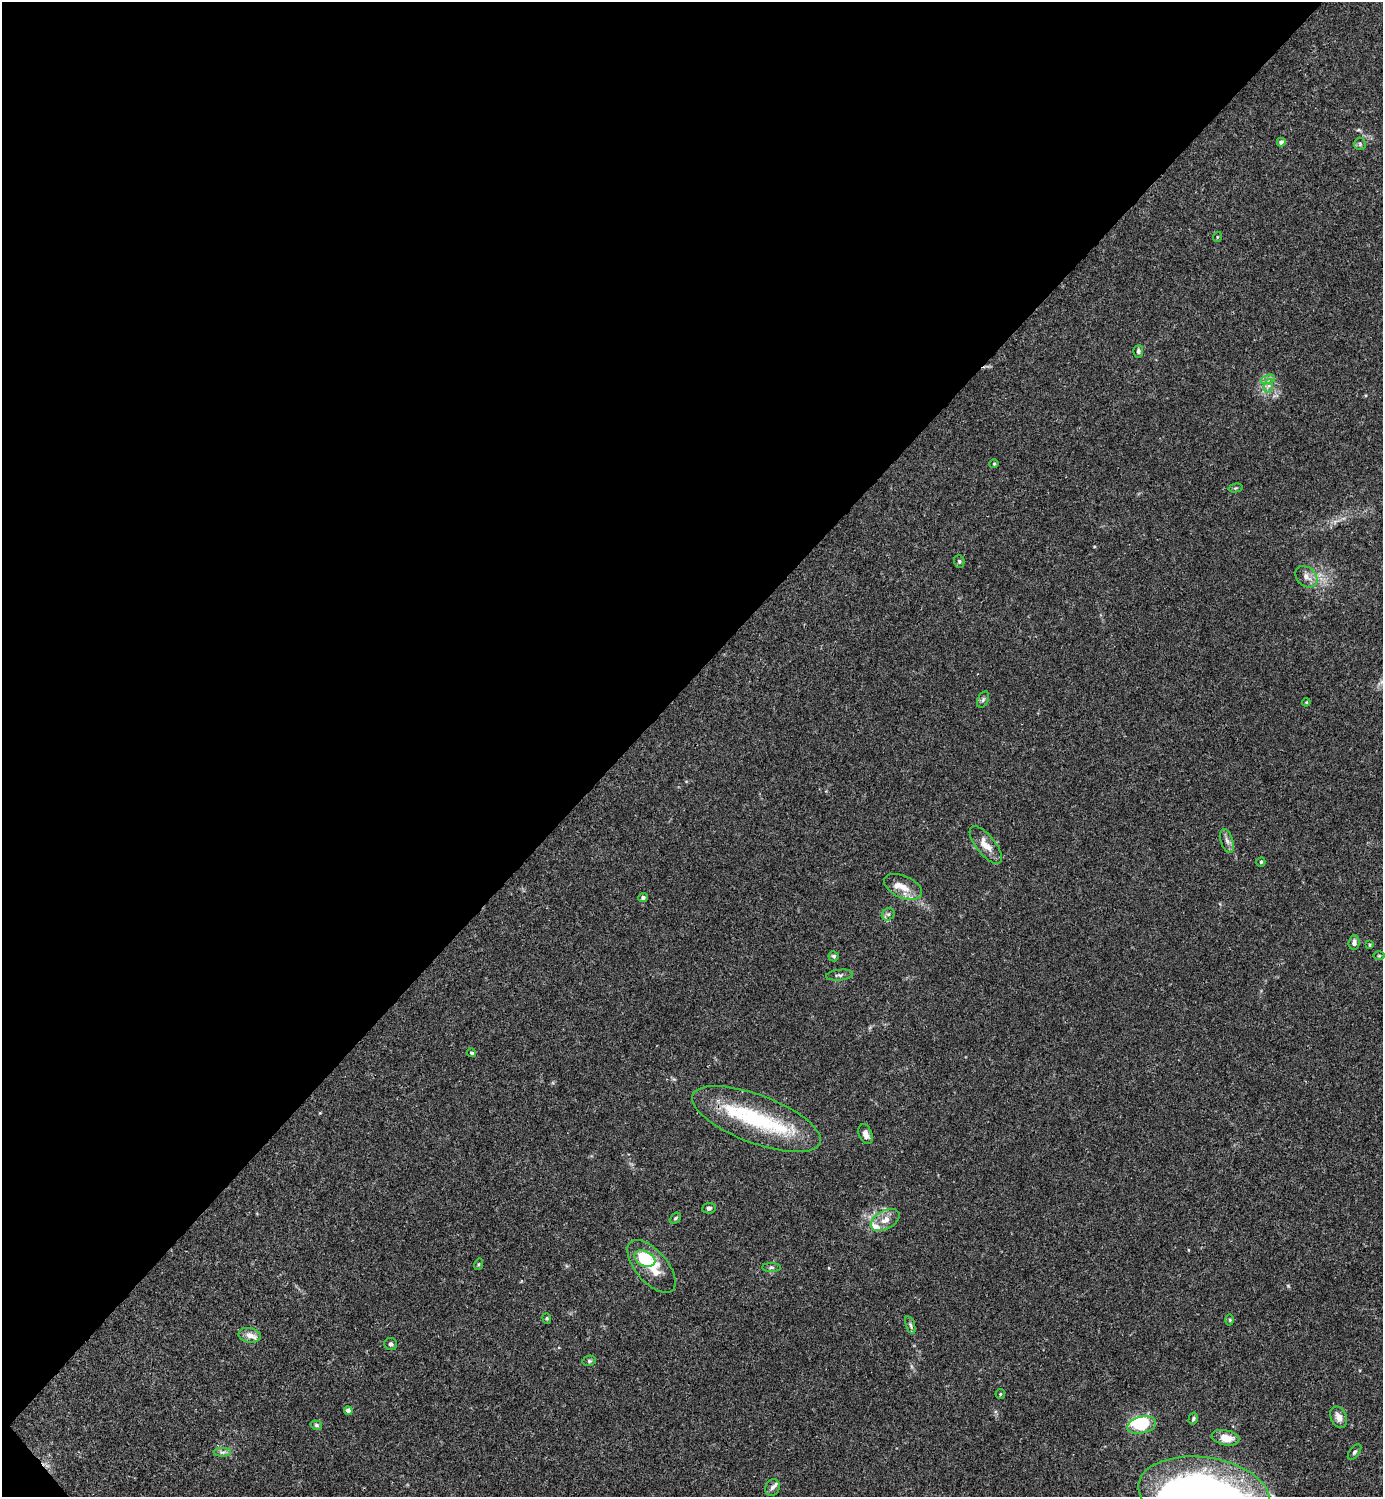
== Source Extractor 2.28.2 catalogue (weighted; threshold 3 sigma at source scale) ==
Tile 5 of 4 x 4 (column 1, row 2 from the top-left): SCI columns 300-1680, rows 2990-4484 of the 5981 x 5982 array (HDU 1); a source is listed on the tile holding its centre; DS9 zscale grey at full resolution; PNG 1385 x 1499 px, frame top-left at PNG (2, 2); each listed source drawn as its Kron ellipse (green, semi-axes under 4 px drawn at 4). Shown black and unused: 46% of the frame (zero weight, under 3 of 4 exposures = <1% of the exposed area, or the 3 px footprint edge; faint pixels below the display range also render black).
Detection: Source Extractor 2.28.2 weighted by HDU 2 'WHT'; one run over the whole footprint, this tile lists its part. Background 0.0151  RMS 0.0022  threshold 0.00971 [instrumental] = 3 sigma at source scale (4.5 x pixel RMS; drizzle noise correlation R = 1.50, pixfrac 1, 0.05/0.05 arcsec/px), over >= 5 px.
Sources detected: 59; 2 inside a brighter object's white glare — neither listed nor drawn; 7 inside a brighter listed object's ellipse — not listed separately; the other 50 listed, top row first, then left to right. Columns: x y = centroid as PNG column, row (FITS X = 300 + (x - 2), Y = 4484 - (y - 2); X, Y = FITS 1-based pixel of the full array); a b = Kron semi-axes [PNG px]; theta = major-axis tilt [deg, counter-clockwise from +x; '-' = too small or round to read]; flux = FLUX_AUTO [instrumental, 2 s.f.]
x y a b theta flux
1281 142 4 4 - 0.93
1360 144 6 5 - 0.41
1217 237 5 3 - 0.17
1138 351 6 5 - 0.45
1268 379 7 4 19 0.58
1268 386 7 4 70 0.5
994 464 4 4 - 0.24
1235 488 7 4 15 0.29
959 561 6 5 - 0.36
1306 577 12 9 -42 1.6
983 700 9 5 63 0.48
1306 702 4 3 - 0.2
1227 841 12 6 -73 0.89
986 845 23 9 -51 2.8
1261 862 4 4 - 0.27
903 887 20 11 -24 2.8
643 898 4 4 - 0.61
888 914 7 5 42 0.54
1354 943 7 5 87 0.83
1370 945 3 3 - 0.22
834 956 5 5 - 0.38
1379 956 6 4 1 0.26
839 975 13 5 6 0.68
471 1053 4 4 - 0.33
756 1119 68 24 -21 20
866 1134 10 6 -69 1.2
709 1208 7 5 7 0.51
675 1218 6 4 41 0.32
885 1220 15 9 28 2.1
645 1259 11 7 -26 12
478 1264 6 4 71 0.24
651 1266 32 16 -50 6.2
771 1267 9 4 0 0.44
547 1318 5 4 - 0.28
1230 1320 5 3 - 0.23
910 1325 9 4 -71 0.53
249 1335 11 7 -11 1.6
391 1344 6 6 - 0.47
589 1361 7 5 13 0.37
1000 1394 5 4 - 0.24
348 1411 4 4 - 1.6
1339 1417 11 8 -66 1.6
1193 1419 6 4 75 0.34
316 1425 6 4 -16 0.37
1142 1425 15 8 13 8.3
1225 1438 14 7 -11 2.7
223 1452 8 4 0 0.52
1355 1452 9 5 52 0.46
772 1488 8 7 - 0.72
1204 1494 66 36 -8 140
Overlapping masked pixels (flux is a lower limit): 1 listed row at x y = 756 1119
Isophote crosses this tile's border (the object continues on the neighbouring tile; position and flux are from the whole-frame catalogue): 1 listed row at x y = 1204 1494